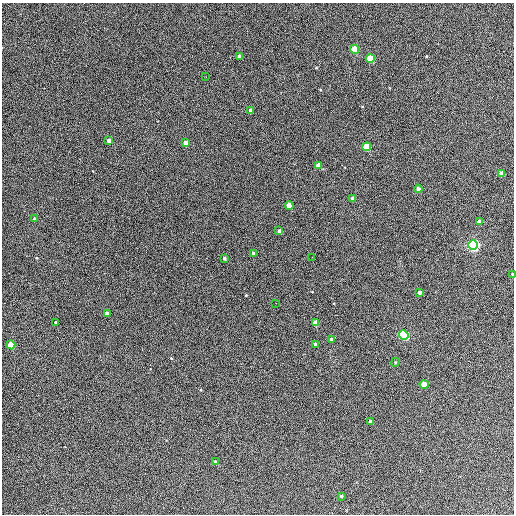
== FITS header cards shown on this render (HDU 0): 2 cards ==
NAXIS1  =                  512 / Axis length
NAXIS2  =                  512 / Axis length

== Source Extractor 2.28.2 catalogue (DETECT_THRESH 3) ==
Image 512 x 512 px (HDU 0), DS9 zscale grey, 1 PNG px = 1 image px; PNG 516 x 516 px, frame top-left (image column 1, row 512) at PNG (2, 3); each listed source drawn as its Kron ellipse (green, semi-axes under 4 px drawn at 4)
Background 435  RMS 22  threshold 66.1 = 3 sigma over >= 5 px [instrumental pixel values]
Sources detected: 35; all 35 listed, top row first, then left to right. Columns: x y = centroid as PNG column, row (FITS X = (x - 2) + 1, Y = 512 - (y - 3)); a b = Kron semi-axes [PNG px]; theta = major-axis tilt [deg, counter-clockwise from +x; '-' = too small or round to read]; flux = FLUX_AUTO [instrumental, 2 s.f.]
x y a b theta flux
354 49 4 4 - 42000
239 56 4 3 - 4800
370 59 4 4 - 54000
206 77 2 2 - 810
250 110 4 4 - 3000
109 140 4 4 - 6800
185 143 4 4 - 5800
367 147 4 4 - 48000
318 165 4 4 - 8700
501 173 4 4 - 11000
418 189 4 4 - 5500
353 198 4 3 - 4000
289 205 4 4 - 18000
35 219 3 3 - 3100
479 222 4 4 - 6400
279 231 3 3 - 3000
473 245 5 5 - 350000
253 253 4 4 - 1500
312 257 2 2 - 710
224 258 3 3 - 2200
512 274 3 2 - 1100
419 292 3 3 - 4300
276 303 2 2 - 580
107 314 4 3 - 6200
55 322 3 3 - 5400
316 323 4 4 - 16000
404 335 5 4 - 190000
332 339 4 3 - 4400
315 344 4 3 - 5800
11 345 4 4 - 39000
395 362 4 4 - 1700
424 384 4 4 - 26000
371 422 4 4 - 6400
216 462 4 3 - 3800
341 496 3 3 - 2100
At the frame edge (FLAGS 8, measured only in part): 1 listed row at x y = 512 274